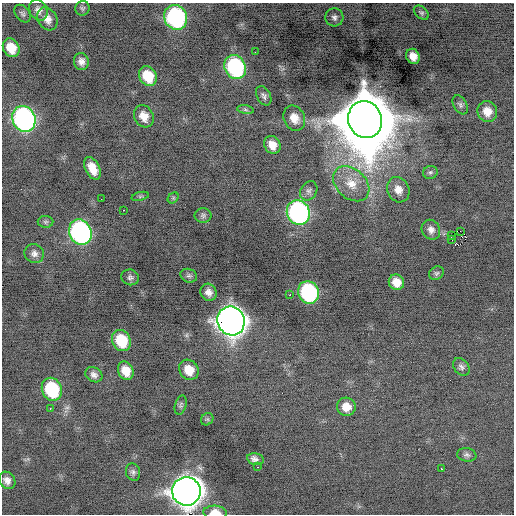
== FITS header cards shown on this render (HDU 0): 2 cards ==
NAXIS1  =                  512 / Axis length
NAXIS2  =                  512 / Axis length

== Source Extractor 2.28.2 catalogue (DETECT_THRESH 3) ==
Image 512 x 512 px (HDU 0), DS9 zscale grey, 1 PNG px = 1 image px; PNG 516 x 516 px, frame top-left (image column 1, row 512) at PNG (2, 3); each listed source drawn as its Kron ellipse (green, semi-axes under 4 px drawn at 4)
Background -0.244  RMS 0.77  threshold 2.3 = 3 sigma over >= 5 px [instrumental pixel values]
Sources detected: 67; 1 with non-positive FLUX_AUTO (blend fragments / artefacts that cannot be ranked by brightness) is neither listed nor drawn; the other 66 listed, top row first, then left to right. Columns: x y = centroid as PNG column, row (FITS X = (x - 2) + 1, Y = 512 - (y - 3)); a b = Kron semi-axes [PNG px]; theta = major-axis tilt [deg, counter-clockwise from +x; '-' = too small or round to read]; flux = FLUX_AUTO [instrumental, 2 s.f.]
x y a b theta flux
82 8 7 7 - 110
38 10 11 8 -61 290
421 13 8 5 -40 120
23 14 10 6 -52 150
176 17 13 11 -62 8500
334 17 9 9 - 220
47 19 12 9 -60 420
11 48 10 8 -60 880
255 52 2 2 - 180
413 56 8 6 -61 450
81 61 9 7 -78 290
235 67 12 10 -62 6900
148 76 10 8 -58 1300
264 96 10 6 -63 170
460 105 10 6 -59 150
245 110 8 4 -9 95
487 111 10 9 - 580
144 116 11 9 -63 560
294 118 13 10 -64 560
24 119 13 11 -64 17000
365 120 19 16 -70 570000
272 145 9 7 -56 500
92 168 12 7 -63 660
430 172 7 6 - 120
351 184 20 14 -42 1000
398 190 13 11 -66 500
309 191 10 8 57 200
140 196 9 4 13 79
173 198 6 5 - 80
101 199 2 2 - 56
123 210 2 2 - 370
298 213 13 11 -64 14000
203 215 8 7 - 140
46 222 8 6 1 110
431 230 10 9 - 290
460 231 2 2 - 1600
80 232 13 11 -64 15000
451 236 3 2 - 69
451 239 3 2 - 110
34 254 10 9 - 250
436 273 8 6 34 120
189 276 8 6 -20 140
130 277 9 7 -18 160
396 282 8 7 - 570
209 292 9 8 - 320
308 292 11 10 - 6600
290 295 2 2 - 510
231 321 15 13 -62 66000
121 341 11 9 -65 1700
461 367 10 7 -50 170
189 370 10 9 - 830
126 371 9 7 -65 700
94 375 9 7 -31 240
52 389 12 9 -67 3300
181 405 10 5 73 120
346 407 9 9 - 580
50 408 3 2 - 400
207 419 7 5 43 95
467 455 10 7 -10 160
255 459 8 5 -11 340
258 467 3 2 - 53
441 469 3 2 - 540
133 472 9 7 -75 160
7 480 9 7 -49 300
186 491 14 14 - 75000
215 512 12 6 -4 620
At the frame edge (FLAGS 8, measured only in part): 2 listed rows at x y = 186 491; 215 512
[1 non-positive-flux detection neither listed nor drawn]